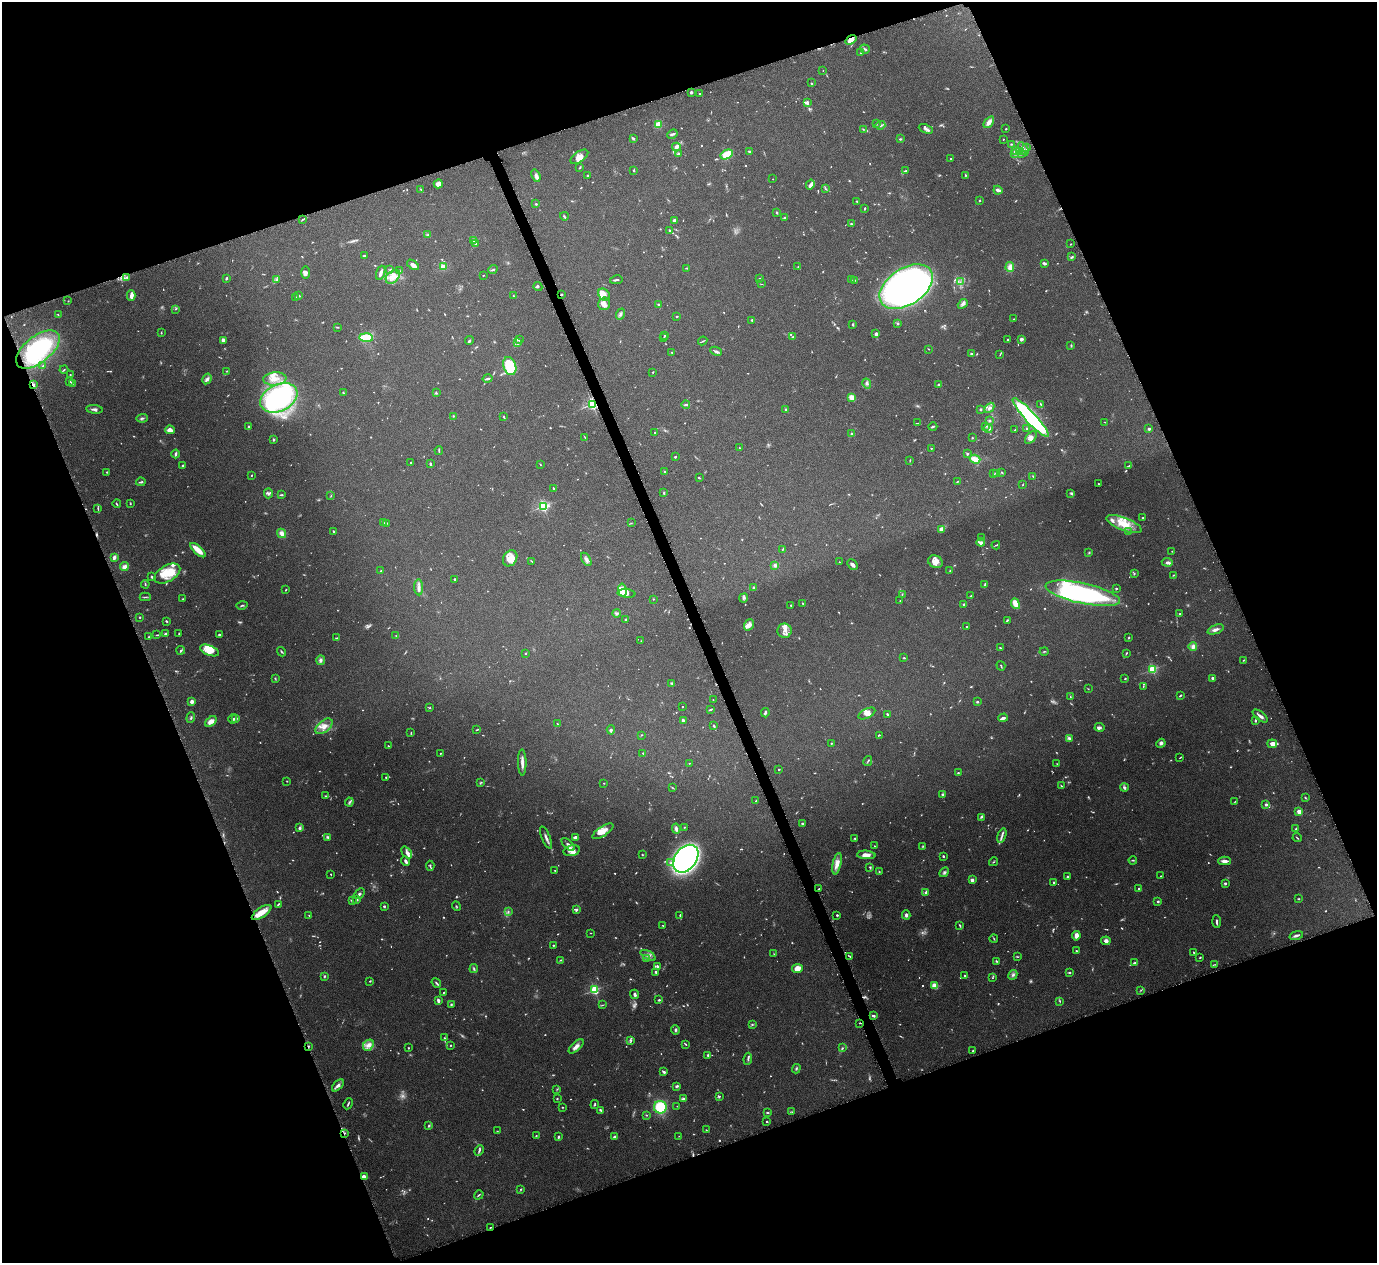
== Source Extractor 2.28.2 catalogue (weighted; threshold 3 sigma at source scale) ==
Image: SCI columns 5-5501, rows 163-5206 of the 5508 x 5497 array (HDU 1 of 3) = the unmasked area's bounding box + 8 px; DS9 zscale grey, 4 x 4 block average (1 PNG px = mean of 4 x 4 image px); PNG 1379 x 1265 px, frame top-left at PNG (2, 2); each listed source drawn as its Kron ellipse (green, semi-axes under 4 px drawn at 4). Shown black and unused: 41% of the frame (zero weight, under 4 of 8 exposures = <1% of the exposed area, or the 3 px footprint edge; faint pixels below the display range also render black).
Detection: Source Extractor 2.28.2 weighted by HDU 2 'WHT'. Background 0.174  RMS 0.0061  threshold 0.025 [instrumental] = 3 sigma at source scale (4.09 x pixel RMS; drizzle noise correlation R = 1.36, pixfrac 0.8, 0.05/0.05 arcsec/px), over >= 5 px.
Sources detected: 1106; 116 too faint to see at this stretch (4 x 4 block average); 2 inside a brighter object's white glare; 8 cosmic-ray / hot-pixel residue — neither listed nor drawn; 30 coinciding with a brighter row at this scale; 88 inside a brighter listed object's ellipse — not listed separately; of the other 862, all 500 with FLUX_AUTO >= 1.85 (the completeness limit of this list) listed and drawn (362 fainter detections not listed), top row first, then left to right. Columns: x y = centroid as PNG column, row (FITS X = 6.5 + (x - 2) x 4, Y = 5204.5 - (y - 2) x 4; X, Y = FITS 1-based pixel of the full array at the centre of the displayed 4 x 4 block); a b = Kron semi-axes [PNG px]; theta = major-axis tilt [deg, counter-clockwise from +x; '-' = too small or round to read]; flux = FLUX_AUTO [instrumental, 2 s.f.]
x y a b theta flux
851 40 6 3 38 26
865 49 5 2 - 5.6
861 53 3 2 - 2.4
823 71 2 2 - 2.4
811 83 2 2 - 2
691 92 2 2 - 10
700 94 3 2 - 3.2
807 103 4 2 - 12
989 122 7 4 54 19
877 123 2 2 - 2
658 125 4 4 - 22
880 125 5 2 - 6.7
863 129 3 2 - 2.7
926 129 7 3 -21 9.6
1006 129 2 2 - 2.8
672 134 5 2 - 6.9
634 138 4 2 - 4.7
900 139 2 2 - 3.7
1003 139 2 2 - 4
1011 144 3 2 - 3.3
676 147 4 2 - 27
1026 147 3 2 - 3
1023 149 7 2 -59 6.3
1016 150 4 2 - 4
749 151 2 2 - 6
1020 151 3 2 - 17
678 154 3 2 - 6.4
1015 154 2 2 - 3.1
1022 154 2 2 - 2.2
727 155 6 4 29 89
579 157 10 5 35 25
951 159 2 2 - 2.8
580 167 4 2 - 3.5
634 170 3 2 - 2.6
905 171 4 2 - 3.4
965 175 2 2 - 3.2
536 176 6 3 -70 19
588 176 2 2 - 4.4
773 179 2 2 - 3.3
438 184 4 4 - 18
810 185 5 3 - 10
826 189 3 2 - 3.4
421 190 3 2 - 3.4
998 190 4 2 - 16
979 200 2 2 - 5.7
857 201 2 2 - 3.8
536 204 2 2 - 4.3
865 208 3 2 - 3
777 213 2 2 - 4.2
564 216 4 2 - 4.3
785 217 3 2 - 3.2
303 219 3 2 - 3
674 220 2 2 - 10
851 224 2 2 - 4.4
670 231 3 3 - 4.9
428 235 4 2 - 4
474 241 3 2 - 4.2
476 243 3 2 - 4
1071 244 2 2 - 2.2
364 256 3 2 - 2.4
1072 257 4 2 - 4.4
1045 263 3 2 - 8.6
413 265 7 3 -37 13
443 267 3 3 - 17
798 267 2 2 - 1.9
1010 267 5 3 - 25
686 268 3 2 - 2.2
390 269 3 2 - 3.5
493 269 5 2 - 3.6
400 271 2 2 - 2
305 273 6 3 90 12
381 273 7 2 71 16
483 275 2 2 - 2
127 277 2 2 - 2.7
393 277 8 5 43 31
226 278 3 2 - 4.6
760 278 3 2 - 2.8
277 279 2 2 - 3
851 279 2 2 - 2.1
616 280 6 2 10 5.4
855 280 3 2 - 2.9
960 282 2 2 - 2.7
761 284 4 2 - 1.9
538 286 4 2 - 4
906 287 29 18 33 2400
562 294 2 2 - 5.4
604 295 7 5 -52 14
131 296 5 4 - 13
299 296 4 3 - 4.3
513 296 2 2 - 2.3
296 298 3 2 - 3
68 301 2 2 - 1.9
604 304 6 6 - 17
659 304 3 2 - 3.4
963 304 5 3 - 9.6
175 309 3 2 - 2.5
620 314 5 3 - 8.1
58 315 2 2 - 2.1
677 316 2 2 - 2.9
1014 319 2 2 - 2.4
752 320 2 2 - 15
898 324 4 3 - 4
853 325 3 2 - 3.3
337 327 4 2 - 2.5
161 333 3 2 - 2.2
876 334 4 3 - 8.3
664 335 2 2 - 3
793 337 3 2 - 3.6
366 338 7 4 -2 74
664 338 2 2 - 2.1
1021 339 2 2 - 14
223 340 3 3 - 16
469 340 4 2 - 3.7
519 340 3 2 - 3.9
1007 340 2 2 - 2.1
703 341 5 2 - 3.2
517 342 3 2 - 4.2
1071 345 3 2 - 3.4
38 349 26 13 39 320
929 349 2 2 - 3.5
716 351 6 3 -24 8.7
672 352 2 2 - 2.6
971 353 2 2 - 6
1000 354 4 2 - 2.8
43 366 2 2 - 7.3
510 366 9 6 -71 190
64 370 4 2 - 2.7
226 371 2 2 - 2
653 372 2 2 - 2.8
70 375 2 2 - 3.4
488 378 5 2 - 6.3
207 379 5 4 - 10
275 379 11 6 5 34
70 381 3 2 - 3.2
73 383 3 2 - 3.4
867 383 5 3 - 8.5
33 385 3 2 - 5.9
939 385 2 2 - 33
343 393 3 2 - 2
436 393 3 2 - 3.7
852 397 4 3 - 33
279 398 20 13 27 930
592 404 2 2 - 670
686 404 4 3 - 5.7
1041 404 4 2 - 3.5
989 408 6 3 46 12
94 409 8 3 -5 9
786 409 3 2 - 4.6
981 409 2 2 - 21
453 416 2 2 - 2.4
503 416 3 2 - 4.4
142 418 6 2 3 5.3
1031 418 26 5 -47 650
990 420 4 3 - 4.5
1105 422 3 2 - 2.1
918 423 4 2 - 2
985 426 2 2 - 2.2
248 427 3 2 - 5.6
933 427 4 2 - 3.9
988 428 4 3 - 10
1026 429 2 2 - 2.4
1149 429 2 2 - 25
170 430 5 3 - 21
1015 430 3 2 - 3
655 432 2 2 - 2.9
852 434 3 2 - 7.2
972 437 2 2 - 2
1031 437 7 4 51 14
585 438 3 2 - 2.1
273 440 3 2 - 5.8
739 448 2 2 - 2.2
931 448 2 2 - 3.1
439 450 4 2 - 3.6
176 454 4 2 - 7.9
968 454 3 3 - 4.2
675 457 2 2 - 12
975 459 5 3 - 45
910 460 3 2 - 2.4
411 463 2 2 - 2
430 464 3 2 - 5.1
183 465 3 2 - 3.6
541 465 3 2 - 1.9
1128 466 3 2 - 3.7
107 472 2 2 - 2.8
665 472 2 2 - 3.8
1002 472 3 2 - 2.7
996 473 3 2 - 3.1
994 474 2 2 - 2
252 475 2 2 - 2.8
1033 476 2 2 - 3.7
699 478 3 2 - 3.7
957 481 4 2 - 2.5
141 482 5 2 - 5.1
1023 484 3 2 - 1.9
1098 484 2 2 - 2.4
554 489 2 2 - 3.9
268 493 5 3 - 6.1
664 493 3 2 - 3
1071 494 3 2 - 4.3
282 495 3 2 - 3.1
331 496 3 2 - 2.1
117 504 4 2 - 3.4
131 504 2 2 - 1.9
543 506 2 2 - 550
98 508 2 2 - 2.4
1142 518 2 2 - 2.5
384 523 4 2 - 5.4
387 523 2 2 - 2.3
631 523 3 2 - 2.2
1124 524 19 6 -21 66
941 529 4 2 - 26
333 531 2 2 - 4.8
1129 532 2 2 - 2.8
282 533 5 4 - 14
981 537 2 2 - 2
981 542 4 2 - 11
996 545 4 2 - 3.6
783 549 3 2 - 2.3
198 550 9 3 -41 51
1172 551 2 2 - 2
1089 553 2 2 - 3.6
114 557 4 2 - 13
510 558 8 6 60 35
586 559 7 3 -58 11
532 561 4 2 - 3.4
839 562 2 2 - 1.9
935 562 7 6 - 23
1167 562 5 4 - 9.3
775 565 3 3 - 8.2
853 565 6 2 -47 14
124 567 4 4 - 15
381 571 2 2 - 3.6
950 571 2 2 - 2
167 573 14 8 30 71
1134 574 3 3 - 3.2
1173 575 2 2 - 2.6
151 577 3 2 - 3.3
455 579 3 2 - 3.4
145 584 4 2 - 3.3
984 585 3 2 - 4.5
418 587 8 3 -86 14
753 588 3 2 - 5.4
1116 588 2 2 - 5
286 590 2 2 - 2.4
622 590 7 4 -79 34
626 593 9 3 -5 15
1083 593 38 10 -12 690
902 594 3 2 - 1.9
970 596 3 2 - 2.5
145 597 5 2 - 4.4
743 598 5 3 - 6.3
183 599 3 2 - 2.8
653 599 2 2 - 2.7
900 601 2 2 - 1.9
803 604 2 2 - 2
964 604 2 2 - 28
1015 604 5 3 - 36
242 605 5 2 - 4.1
791 605 2 2 - 2.5
617 613 4 3 - 5.8
1180 614 2 2 - 12
140 617 2 2 - 3.5
626 619 2 2 - 4.4
1007 620 3 2 - 3.6
166 621 2 2 - 4.3
749 625 6 4 54 22
966 627 2 2 - 1.9
1216 629 8 3 22 13
784 631 7 7 - 21
165 633 4 2 - 4.8
179 633 3 2 - 2.5
220 634 3 2 - 3.6
157 635 3 2 - 3.1
396 636 3 2 - 1.9
148 637 3 2 - 2.2
337 638 4 2 - 3
1129 638 2 2 - 2.6
641 641 2 2 - 2.1
1193 647 4 3 - 14
1000 648 3 2 - 2.9
181 650 4 2 - 4.2
209 650 10 5 -22 49
1044 651 4 2 - 2.9
282 652 5 2 - 3.7
525 653 2 2 - 2.4
1126 653 2 2 - 3.9
904 658 3 2 - 3.5
321 660 5 3 - 9.2
1243 660 2 2 - 2
1001 666 5 2 - 3.9
1152 669 2 2 - 390
275 678 2 2 - 2.3
1125 678 2 2 - 3
1213 678 2 2 - 45
671 683 4 2 - 3.7
1143 686 3 2 - 2.2
1088 689 2 2 - 1.9
1180 696 3 2 - 2.7
1070 697 3 2 - 2.7
713 700 2 2 - 1.9
192 702 4 3 - 12
977 702 2 2 - 5.2
683 706 2 2 - 3.6
429 708 3 2 - 2.4
711 709 3 2 - 5
765 713 4 2 - 6.5
867 713 9 4 26 20
887 714 2 2 - 5.4
1260 716 9 3 -38 15
191 717 5 2 - 4.1
1003 718 5 3 - 11
233 719 5 2 - 3.4
235 719 2 2 - 61
211 721 6 4 38 22
683 721 3 2 - 8.1
1255 721 3 2 - 4.5
557 724 3 2 - 2.9
324 726 10 5 39 27
714 726 4 2 - 4.2
1100 727 5 3 - 6.7
477 730 3 2 - 3.1
611 730 5 3 - 5.9
411 733 3 2 - 2.4
641 735 3 2 - 2.4
879 735 2 2 - 3.7
1069 738 4 3 - 7.7
831 743 2 2 - 2.5
1161 743 5 4 - 8.2
1272 744 5 3 - 24
388 746 2 2 - 6.4
441 753 2 2 - 2.7
643 753 2 2 - 2.2
1180 758 3 2 - 2.1
868 761 5 2 - 3.6
522 762 13 2 -89 19
689 763 2 2 - 2.7
1057 764 3 2 - 2.1
779 769 2 2 - 8.6
958 773 2 2 - 2.8
386 777 2 2 - 6
287 781 2 2 - 2.6
480 783 3 2 - 3
604 783 2 2 - 2.7
1061 786 4 2 - 3.4
1124 787 4 3 - 7.3
673 788 4 2 - 2.5
943 794 3 2 - 4.1
326 796 3 2 - 2.7
1305 798 3 2 - 2.5
756 801 2 2 - 2.6
1235 801 4 2 - 2.1
349 802 4 2 - 5.3
1266 804 2 2 - 23
1299 811 2 2 - 93
981 817 3 2 - 4
802 823 3 2 - 3.8
684 827 2 2 - 2
299 828 3 3 - 7.2
676 829 5 3 - 9.8
1296 829 2 2 - 2.5
603 831 12 5 33 32
1002 836 7 2 72 9.7
327 837 4 3 - 5.5
546 838 12 2 -67 13
575 838 4 3 - 13
855 838 3 2 - 3.5
1297 838 4 2 - 2.7
568 844 8 3 -44 12
874 846 2 2 - 2.2
923 846 3 2 - 2.7
572 851 8 5 14 21
407 853 7 4 -51 13
642 855 2 2 - 2.1
866 855 9 3 -4 23
943 856 2 2 - 16
686 859 15 10 54 1800
1133 860 4 2 - 3.2
406 861 5 2 - 9.6
1225 861 6 2 0 19
994 862 5 2 - 2.4
670 863 3 2 - 6
837 864 11 4 78 28
430 866 5 2 - 4.7
870 867 3 3 - 3.7
555 870 2 2 - 3
879 871 2 2 - 2.8
944 872 5 3 - 6.7
331 874 2 2 - 2.3
1160 876 2 2 - 2.1
1067 877 2 2 - 6.3
972 880 2 2 - 54
1054 882 3 2 - 3.6
1225 883 3 2 - 5.2
1139 888 2 2 - 12
819 889 4 2 - 4.1
925 892 2 2 - 4
360 894 6 3 46 7.1
357 899 3 2 - 3.9
1299 899 2 2 - 2.4
352 901 4 3 - 4.8
1158 901 2 2 - 18
278 904 3 2 - 3.4
384 906 2 2 - 4.3
456 906 5 2 - 2.8
576 910 3 2 - 5.5
262 912 11 5 34 40
508 912 3 2 - 3.6
309 915 2 2 - 2.6
680 915 3 2 - 3.7
837 915 2 2 - 4.3
906 915 4 3 - 8.7
1217 922 6 2 -86 7.4
663 926 3 2 - 2.6
960 926 4 2 - 4.1
590 933 2 2 - 2
1296 935 7 2 15 10
1076 936 5 3 - 19
994 939 4 2 - 2.7
1106 941 5 4 - 13
553 945 2 2 - 2.5
1076 951 2 2 - 2.5
1194 953 3 2 - 3
774 954 2 2 - 1.9
648 955 8 3 -29 14
850 956 2 2 - 2.7
1018 957 4 2 - 2.7
1200 957 3 2 - 2.7
647 959 3 2 - 4.6
560 960 3 2 - 2.2
996 961 4 2 - 3.2
1135 963 4 2 - 5.5
1215 964 2 2 - 2.2
657 967 4 2 - 8
474 969 4 2 - 5.1
797 969 5 4 - 28
656 972 4 2 - 7
1069 973 4 2 - 3.4
1013 975 5 3 - 8.1
324 976 3 2 - 3.7
965 976 2 2 - 5.9
992 978 2 2 - 2
370 981 2 2 - 3
436 983 5 2 - 4.6
935 986 4 3 - 38
594 990 2 2 - 440
1141 990 2 2 - 1.9
443 992 3 2 - 2.2
635 994 5 3 - 9.8
659 1000 3 2 - 3.9
438 1001 3 2 - 12
1060 1001 4 2 - 2.9
451 1005 4 2 - 4.4
602 1005 3 2 - 2.7
874 1016 3 2 - 7.1
860 1023 2 2 - 2.9
752 1025 2 2 - 2.7
675 1030 5 2 - 4.9
445 1038 3 2 - 2.7
631 1041 3 2 - 3.6
686 1044 3 2 - 2.7
368 1045 6 5 - 21
451 1045 2 2 - 2.4
308 1046 3 2 - 3.2
576 1046 9 4 42 20
408 1048 2 2 - 2.5
842 1048 3 2 - 4
973 1051 2 2 - 3.8
708 1055 4 2 - 4.2
748 1059 6 2 82 5.9
796 1069 5 2 - 4.2
664 1072 3 2 - 10
338 1085 7 3 46 13
677 1086 4 3 - 5.2
557 1089 3 2 - 2.1
719 1096 2 2 - 6.2
557 1099 2 2 - 2.8
683 1099 2 2 - 6.8
348 1104 5 2 - 4.5
595 1104 4 2 - 4.6
677 1106 2 2 - 1.9
562 1107 2 2 - 3.6
660 1107 6 6 - 130
601 1110 3 2 - 7.2
792 1112 3 2 - 2.6
767 1113 3 2 - 3.7
646 1115 3 2 - 2.4
766 1122 2 2 - 2.9
429 1126 3 2 - 4.9
706 1130 3 2 - 2.2
497 1131 2 2 - 1.9
344 1133 2 2 - 3.9
536 1136 2 2 - 2.6
558 1136 2 2 - 5.4
679 1136 2 2 - 2
615 1137 3 2 - 15
479 1150 6 2 67 7.1
364 1177 3 2 - 24
521 1189 3 2 - 3.1
479 1195 5 2 - 3.4
490 1227 2 2 - 2.3
Overlapping masked pixels (flux is a lower limit): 9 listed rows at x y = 851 40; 562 294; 38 349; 33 385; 592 404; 860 1023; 308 1046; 344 1133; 490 1227
Diffuse or blended objects may show on this block-average render without a row.